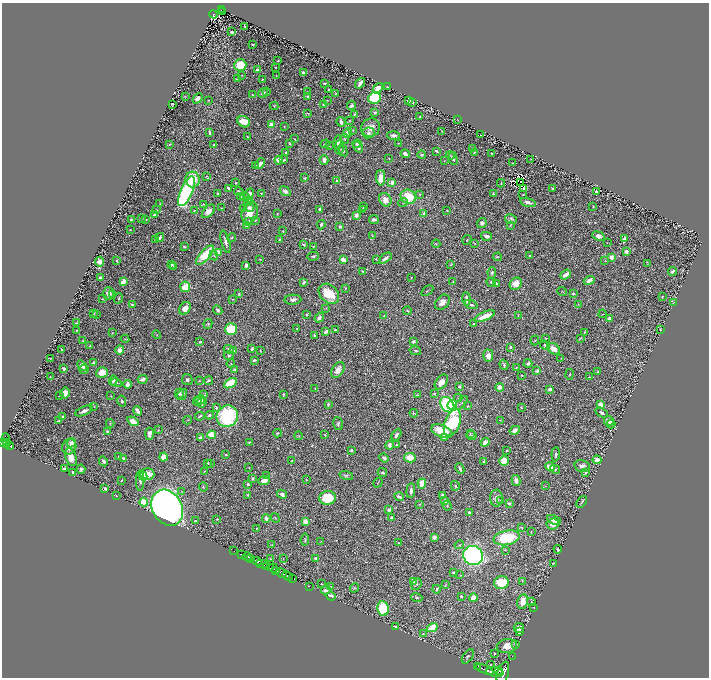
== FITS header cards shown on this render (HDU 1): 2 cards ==
NAXIS1  =                 1414
NAXIS2  =                 1351

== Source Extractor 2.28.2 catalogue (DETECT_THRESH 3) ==
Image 1414 x 1351 px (HDU 1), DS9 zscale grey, zoomed out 1/2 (1 PNG px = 2 x 2 image px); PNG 711 x 680 px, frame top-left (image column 2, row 1350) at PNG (2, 3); each listed source drawn as its Kron ellipse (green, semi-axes under 4 px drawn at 4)
Background 0.652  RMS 0.015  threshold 0.0446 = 3 sigma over >= 5 px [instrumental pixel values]
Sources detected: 738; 72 cannot appear on this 1/2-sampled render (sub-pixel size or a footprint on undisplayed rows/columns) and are neither listed nor drawn; of the other 666, the 500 brightest by FLUX_AUTO listed and drawn (166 fainter detections omitted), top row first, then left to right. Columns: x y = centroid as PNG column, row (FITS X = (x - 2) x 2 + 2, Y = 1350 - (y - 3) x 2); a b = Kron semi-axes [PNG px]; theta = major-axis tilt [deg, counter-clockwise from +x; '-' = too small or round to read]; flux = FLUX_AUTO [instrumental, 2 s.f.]
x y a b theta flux
222 10 4 2 - 140
222 11 2 1 - 45
213 14 4 3 - 260
245 26 4 1 - 2.7
232 32 3 2 - 7.9
253 44 3 2 - 2.8
278 61 3 1 - 1.7
240 65 6 6 - 84
275 67 2 2 - 1.8
257 69 3 2 - 5.4
303 72 2 2 - 21
242 75 2 1 - 1.6
276 76 3 2 - 1.8
237 79 3 2 - 2.1
262 79 4 2 - 2.2
324 83 3 2 - 3.5
360 83 5 2 - 16
388 87 4 1 - 2.9
378 88 6 4 49 34
328 90 2 1 - 2.5
266 91 3 2 - 2
307 92 3 2 - 3.2
263 93 5 2 - 8.6
336 93 2 1 - 1.6
253 95 3 2 - 2.3
185 96 3 2 - 1.7
308 97 2 2 - 19
198 98 6 4 48 17
375 98 6 6 - 230
208 100 3 2 - 1.8
327 100 2 2 - 1.8
409 101 3 3 - 13
412 103 2 2 - 4.3
172 104 3 2 - 4.6
323 104 3 2 - 3.8
274 106 4 3 - 3.2
352 106 4 3 - 9.3
375 112 3 3 - 8.2
308 113 4 3 - 2.3
354 115 3 2 - 4.1
420 117 2 2 - 1.9
458 120 2 2 - 1.9
350 121 3 3 - 2.1
244 122 7 5 -32 48
341 122 5 3 - 11
271 125 4 3 - 30
284 127 2 2 - 1.9
371 128 9 9 - 28
353 130 2 2 - 1.9
442 131 2 2 - 2.1
210 133 3 2 - 8
347 133 5 4 - 22
368 133 6 5 - 9.7
394 135 6 3 -2 11
481 135 2 2 - 1.7
248 137 3 2 - 2
294 139 3 2 - 2.3
345 139 5 3 - 2.6
338 142 7 4 84 11
290 143 3 2 - 3.9
398 143 2 2 - 1.8
170 144 2 2 - 1.7
325 144 4 4 - 5
357 144 4 3 - 9.1
214 145 3 2 - 4.2
329 146 4 2 - 1.7
339 147 7 3 89 6.8
358 147 6 3 -54 9.2
472 149 3 3 - 6.3
343 150 6 4 -60 8
436 151 4 2 - 3.5
474 152 2 2 - 2.3
285 153 3 3 - 4.7
491 153 3 2 - 1.9
405 154 5 3 - 16
422 155 4 4 - 5.8
450 156 4 3 - 2.7
389 158 2 2 - 2.5
453 158 7 3 -77 5.9
531 159 3 1 - 1.6
279 160 4 4 - 30
284 160 4 3 - 3.3
324 160 5 4 - 21
445 161 4 2 - 1.9
512 163 2 2 - 2.4
260 164 6 3 47 13
255 166 3 2 - 1.9
206 176 3 2 - 2.2
304 178 3 2 - 3.5
381 178 7 4 -89 33
193 180 8 7 - 100
337 181 4 3 - 4.3
392 182 3 3 - 15
236 183 3 2 - 3
501 183 4 2 - 2.2
520 183 2 1 - 1.7
228 188 3 3 - 7.2
523 188 4 3 - 4.6
553 188 3 2 - 3.3
187 191 16 6 66 420
285 191 6 4 -35 15
596 191 2 2 - 12
239 192 4 4 - 5.8
261 193 3 3 - 2
218 194 3 3 - 4.4
249 194 6 4 64 16
420 194 2 2 - 3.5
493 194 4 3 - 2.8
523 194 2 2 - 2.2
241 197 3 3 - 2.6
245 197 5 3 - 7
408 197 8 7 - 90
385 200 7 5 -56 29
248 201 5 3 - 3.2
528 202 8 4 -14 13
403 203 5 4 - 3
160 204 3 2 - 1.6
203 204 2 2 - 1.6
363 206 3 1 - 1.8
593 206 2 2 - 2.2
249 207 5 4 - 7.1
221 208 4 3 - 2.9
243 209 4 2 - 1.7
319 209 3 2 - 4.1
156 210 2 2 - 1.8
363 210 4 3 - 9.1
194 211 3 2 - 2.3
208 211 8 4 46 22
447 211 2 2 - 2
250 212 11 8 72 48
424 213 3 3 - 7.1
277 214 2 2 - 2.6
155 215 3 2 - 9.3
356 215 3 3 - 22
141 219 3 2 - 1.6
511 219 6 4 -11 6.8
131 220 3 3 - 5.2
146 220 2 2 - 1.6
255 220 3 2 - 3.4
374 220 5 3 - 8.2
249 221 4 3 - 7.1
482 223 5 5 - 13
321 225 5 3 - 7
510 225 3 2 - 3.3
247 226 3 2 - 17
340 226 2 2 - 19
130 230 2 2 - 2
283 231 3 2 - 2
372 236 3 2 - 1.7
486 236 5 4 - 10
598 236 6 4 -21 14
160 237 4 3 - 4.6
231 238 4 3 - 2.7
624 239 4 3 - 6.5
155 240 3 2 - 2.8
280 240 3 2 - 5.6
467 240 5 2 - 2.6
225 242 11 2 -75 11
607 242 3 3 - 2.1
303 244 4 2 - 4
436 244 4 2 - 2.4
474 244 3 3 - 1.6
313 246 4 3 - 2.6
184 247 3 2 - 3.9
626 251 3 3 - 14
218 252 4 3 - 34
205 255 12 5 49 100
214 256 5 3 - 4.4
313 256 6 2 3 4.2
530 256 3 2 - 4.8
498 257 4 2 - 2.6
611 257 4 3 - 30
385 258 7 3 37 13
260 259 3 2 - 1.6
376 259 3 2 - 1.8
343 260 4 3 - 31
117 261 2 2 - 3.5
605 261 3 3 - 1.8
99 262 5 3 - 30
648 264 3 3 - 1.9
172 265 3 2 - 4.3
246 265 3 3 - 12
451 265 4 2 - 2.3
174 266 3 3 - 2.3
362 271 3 2 - 1.7
673 271 4 3 - 12
492 273 6 4 82 7
566 275 6 3 37 19
411 277 2 2 - 1.6
100 278 2 2 - 13
589 280 6 4 23 14
123 282 4 3 - 50
304 282 3 2 - 5.5
453 282 4 3 - 2.9
491 282 5 3 - 4.4
496 284 3 2 - 4.8
516 284 7 5 46 34
185 287 5 5 - 44
345 288 4 3 - 2.9
427 291 7 3 35 3.2
562 291 5 2 - 1.6
109 293 6 5 - 19
573 293 4 3 - 3.1
113 294 3 3 - 7.3
239 294 4 3 - 4.5
329 294 11 8 -42 100
662 297 3 2 - 2
119 298 5 3 - 3.9
102 299 2 2 - 2.1
233 299 3 3 - 2.2
466 299 7 2 -84 10
293 300 8 5 4 14
442 302 8 6 46 20
674 302 3 2 - 1.7
578 304 4 2 - 2.5
132 305 3 3 - 4.5
471 305 7 3 -22 7
185 308 7 5 56 25
326 308 3 2 - 2
218 310 5 3 - 6.2
407 311 4 3 - 4.3
94 313 3 2 - 2.2
307 314 3 3 - 3.2
603 314 4 2 - 2.3
96 315 3 2 - 2.2
518 315 3 2 - 1.7
384 316 2 2 - 4.5
485 316 11 3 22 56
319 318 5 3 - 9.7
610 319 4 3 - 20
76 323 3 2 - 3.1
208 324 5 4 - 4.6
474 324 3 2 - 3.7
231 329 6 6 - 180
297 329 2 2 - 1.8
660 329 2 2 - 3
76 330 2 2 - 2.9
335 330 3 2 - 3.9
325 332 4 3 - 15
584 332 3 2 - 2.4
112 333 4 3 - 2.3
157 335 4 2 - 2.2
314 336 4 3 - 5.1
546 338 2 2 - 1.8
580 338 2 2 - 2.8
125 339 4 2 - 2.5
535 340 5 3 - 2.9
83 341 4 2 - 1.8
413 341 3 3 - 5.7
200 342 3 2 - 4.4
545 345 5 3 - 6.1
90 346 3 2 - 4.1
510 347 2 2 - 9.7
62 349 2 2 - 3.7
229 349 5 4 - 10
252 349 3 2 - 6.5
554 349 7 5 -33 30
120 350 4 4 - 22
234 350 3 3 - 7.7
260 351 3 1 - 2.2
415 351 6 3 -13 5.1
229 355 5 4 - 4.7
488 356 6 5 - 23
51 358 4 2 - 3.7
561 358 3 2 - 1.7
254 360 3 2 - 5.7
94 363 4 3 - 12
528 363 4 3 - 7.8
231 364 4 3 - 2.3
504 365 5 2 - 5.4
82 366 6 3 -51 28
516 367 2 2 - 2.5
64 369 4 3 - 5.9
84 369 5 3 - 5.7
234 369 4 3 - 7.8
338 370 9 5 59 25
537 371 4 3 - 7.9
598 372 3 2 - 5.6
102 373 6 5 - 46
569 374 5 2 - 2.5
522 375 3 2 - 3.1
50 377 2 2 - 1.9
589 377 4 4 - 3.9
142 379 5 3 - 16
187 380 6 5 - 6.5
209 380 5 3 - 6.2
113 381 5 3 - 7.6
199 381 2 2 - 1.6
441 382 8 5 53 32
116 383 5 3 - 5.4
230 383 7 4 30 100
127 384 4 3 - 18
459 386 2 2 - 6
500 387 4 3 - 22
315 389 2 2 - 1.9
550 389 3 2 - 16
65 393 5 5 - 24
179 393 5 4 - 6.5
182 394 6 3 57 6.1
283 394 3 2 - 3
434 394 3 3 - 4.3
204 395 4 4 - 3.1
417 395 4 2 - 2.9
59 396 4 2 - 1.9
111 396 3 3 - 1.6
458 398 4 3 - 2.8
200 400 5 4 - 14
122 401 5 4 - 6.3
197 401 4 3 - 8.4
202 402 5 4 - 15
461 403 8 3 51 4.9
328 404 4 3 - 6.6
447 405 8 6 -55 270
452 405 5 4 - 29
600 405 3 3 - 43
468 406 2 2 - 3.4
94 407 3 2 - 1.6
521 407 3 2 - 3.1
216 408 3 2 - 5.8
84 411 9 3 23 14
138 411 5 2 - 20
414 413 4 2 - 4.2
602 413 7 3 -30 6.9
209 415 4 3 - 6.9
200 416 5 2 - 4.8
227 416 11 10 - 280
62 417 3 3 - 4.4
187 420 4 2 - 1.9
500 420 3 2 - 1.8
59 421 3 3 - 3.2
133 421 6 4 -34 35
609 421 5 4 - 22
110 423 4 3 - 2.8
452 423 14 7 69 250
338 424 6 4 -73 5.8
611 424 4 3 - 3.4
158 430 2 2 - 2.4
515 430 5 4 - 14
442 431 11 6 -21 70
108 432 3 3 - 22
277 433 4 3 - 3.8
470 433 3 2 - 2
150 434 6 4 86 17
212 435 4 3 - 70
325 435 2 2 - 2.4
396 435 6 4 61 12
298 436 4 3 - 2.6
471 436 5 3 - 5.3
444 437 2 2 - 7
200 438 3 3 - 5.7
6 440 6 4 -83 1200
3 442 3 2 - 630
7 442 2 1 - 160
249 442 2 2 - 3
485 442 5 3 - 15
71 443 5 4 - 11
7 444 2 1 - 240
389 445 4 2 - 17
396 445 3 2 - 2.4
9 446 4 2 - 380
69 447 8 7 - 26
351 450 3 3 - 4.9
506 450 3 2 - 2
226 454 2 2 - 4.2
556 454 7 4 84 7.9
119 456 2 2 - 5
71 457 9 5 -71 31
164 457 4 4 - 24
123 458 3 2 - 3.5
384 458 5 3 - 8
410 458 6 4 -13 42
597 460 4 3 - 25
103 461 5 3 - 10
292 461 4 3 - 2.3
484 461 3 2 - 3.6
504 461 5 5 - 51
208 463 3 2 - 2.4
210 464 3 2 - 4.3
582 466 8 6 -13 15
249 467 3 2 - 1.6
550 467 5 3 - 46
64 469 3 2 - 12
81 469 5 4 - 6.9
460 469 5 2 - 8.2
555 469 5 3 - 4.2
204 471 2 2 - 1.6
73 472 3 3 - 5.2
586 472 4 2 - 8.2
382 473 4 3 - 5
147 474 7 6 - 51
143 476 4 3 - 32
267 476 3 3 - 4
346 476 7 4 -16 6.7
253 478 3 3 - 4.8
121 480 2 1 - 2.6
264 480 6 4 19 29
306 480 3 2 - 2.3
140 481 10 3 89 10
516 481 5 3 - 19
378 483 5 2 - 1.9
422 483 5 3 - 53
248 484 3 2 - 4.8
455 486 5 3 - 4.1
545 486 3 2 - 1.8
203 487 5 3 - 2.9
105 489 3 2 - 8.2
411 490 7 3 85 12
181 491 2 2 - 1.6
282 494 5 4 - 11
248 495 3 2 - 6.5
442 495 3 2 - 8.1
116 496 2 1 - 2.2
399 497 5 3 - 9.4
328 498 8 7 - 99
496 498 8 6 -89 13
501 500 4 3 - 2.4
445 501 4 4 - 11
144 502 4 4 - 70
582 502 6 2 53 4.2
420 504 4 3 - 2.4
509 504 4 2 - 6.3
447 506 5 3 - 3.3
167 508 19 14 -61 2200
389 510 3 3 - 10
469 513 3 2 - 9
391 517 4 3 - 4
266 518 4 2 - 21
275 518 5 2 - 2
217 519 3 3 - 3.1
554 520 7 4 -22 19
195 521 2 2 - 5.7
305 521 3 3 - 35
553 524 6 5 - 22
521 527 4 2 - 1.9
256 528 2 2 - 1.8
531 532 2 1 - 1.6
434 537 2 2 - 34
507 538 13 7 11 150
305 540 6 3 84 4.1
321 541 3 2 - 1.7
399 543 3 2 - 2.1
272 545 3 3 - 2.1
459 545 5 3 - 3.1
558 549 4 2 - 6.4
505 550 3 2 - 1.6
234 551 2 1 - 83
242 554 3 1 - 300
473 555 10 9 - 740
247 557 4 2 - 1300
316 558 3 3 - 7.3
251 559 2 2 - 600
270 559 2 2 - 1.6
283 559 3 2 - 1.6
257 561 5 2 - 5000
553 563 2 2 - 1.8
262 564 7 2 -8 680
266 566 4 2 - 580
271 568 3 2 - 890
273 568 4 1 - 280
276 570 3 2 - 350
282 573 6 2 -30 1600
453 573 3 3 - 4.2
460 575 3 2 - 1.6
288 576 5 2 - 1400
293 578 4 2 - 220
413 581 3 2 - 40
522 581 4 3 - 2.6
501 583 7 6 - 110
321 584 2 1 - 1.9
416 584 6 5 - 5.9
446 585 4 2 - 1.6
309 586 2 1 - 45
331 586 2 2 - 1.7
354 588 5 4 - 4
436 589 4 3 - 7.1
326 590 5 3 - 23
331 596 5 3 - 15
461 596 3 2 - 5.2
417 597 6 3 -19 4.8
473 598 4 3 - 34
523 601 7 5 80 38
532 602 4 3 - 2.9
533 607 2 2 - 1.8
383 609 7 5 -80 150
395 627 3 2 - 3.8
432 628 5 3 - 94
519 628 5 5 - 21
519 632 4 3 - 9.5
423 634 3 3 - 2.7
516 644 4 2 - 2.6
507 646 10 7 9 43
494 653 2 2 - 2.9
468 656 8 4 53 5.8
512 656 2 1 - 24
490 665 3 2 - 1.9
478 666 2 1 - 190
485 669 9 2 -23 2100
499 671 2 2 - 1100
495 672 9 5 -8 5600
503 673 12 5 74 6100
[166 fainter detections neither listed nor drawn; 72 sub-pixel or undisplayed-footprint detections neither listed nor drawn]